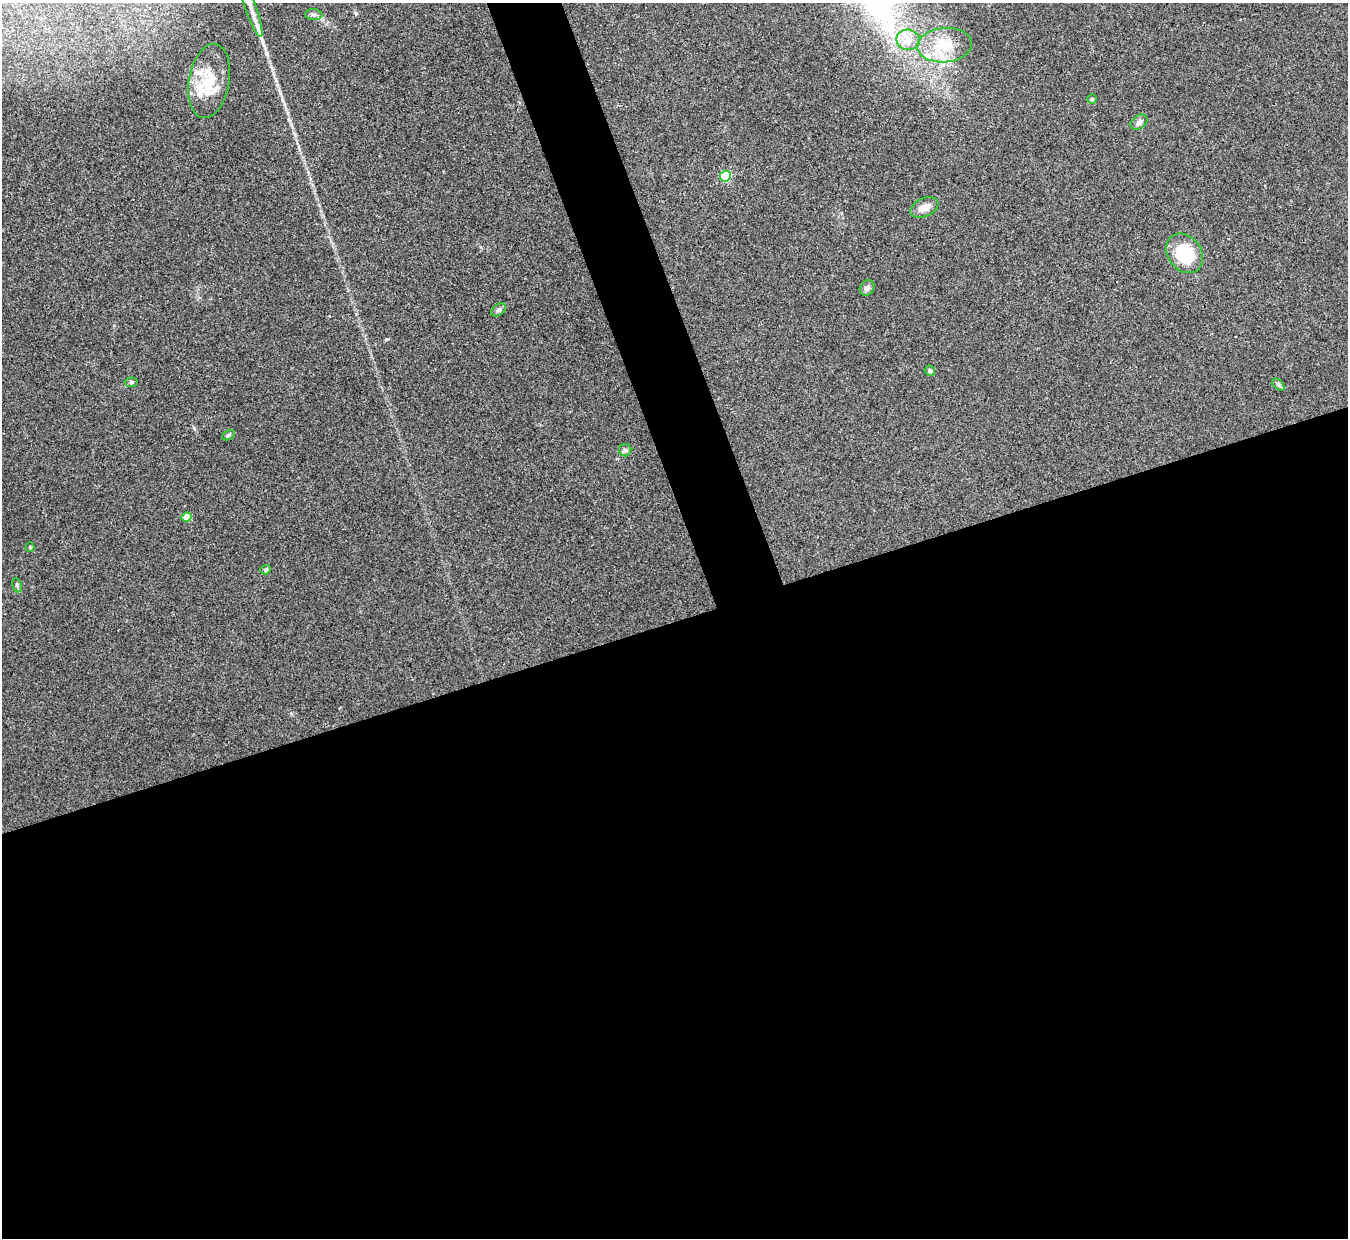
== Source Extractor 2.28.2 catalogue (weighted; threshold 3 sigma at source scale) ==
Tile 15 of 4 x 4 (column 3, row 4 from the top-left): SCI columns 2700-4045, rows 159-1394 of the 5402 x 5386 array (HDU 1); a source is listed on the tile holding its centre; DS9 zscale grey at full resolution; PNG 1350 x 1240 px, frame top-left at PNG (2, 3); each listed source drawn as its Kron ellipse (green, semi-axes under 4 px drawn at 4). Shown black and unused: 53% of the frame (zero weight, under 3 of 4 exposures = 1% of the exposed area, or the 3 px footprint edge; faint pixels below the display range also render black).
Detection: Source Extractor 2.28.2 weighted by HDU 2 'WHT'; one run over the whole footprint, this tile lists its part. Background 0.0565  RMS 0.0051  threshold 0.0227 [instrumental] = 3 sigma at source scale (4.5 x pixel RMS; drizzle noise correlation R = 1.50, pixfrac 1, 0.05/0.05 arcsec/px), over >= 5 px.
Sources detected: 23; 2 inside a brighter listed object's ellipse — not listed separately; the other 21 listed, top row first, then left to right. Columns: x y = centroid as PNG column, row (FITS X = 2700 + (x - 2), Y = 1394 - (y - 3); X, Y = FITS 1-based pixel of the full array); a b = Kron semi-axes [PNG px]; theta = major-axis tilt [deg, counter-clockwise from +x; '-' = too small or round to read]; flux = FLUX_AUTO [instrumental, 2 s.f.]
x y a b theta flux
251 7 31 5 -70 6.2
314 15 8 5 -5 1.4
908 40 12 10 -11 5.6
945 45 27 17 5 19
209 81 37 20 80 18
1092 99 5 5 - 0.71
1139 122 9 6 38 1.7
725 176 5 5 - 34
924 207 15 9 25 4.7
1185 253 21 16 -53 24
867 288 8 6 54 2.1
498 310 8 5 40 1.3
930 371 5 5 - 0.93
131 382 7 5 6 0.84
1278 385 7 4 -45 0.92
228 435 7 4 28 0.91
625 450 6 6 - 1.1
187 517 5 4 - 9.6
30 547 4 4 - 0.47
266 570 5 4 - 0.77
17 585 7 5 -80 1
Isophote crosses this tile's border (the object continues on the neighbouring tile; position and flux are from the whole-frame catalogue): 1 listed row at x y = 251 7
Unlisted compact peaks at least as high as the median listed source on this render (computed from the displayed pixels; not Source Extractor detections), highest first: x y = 386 339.